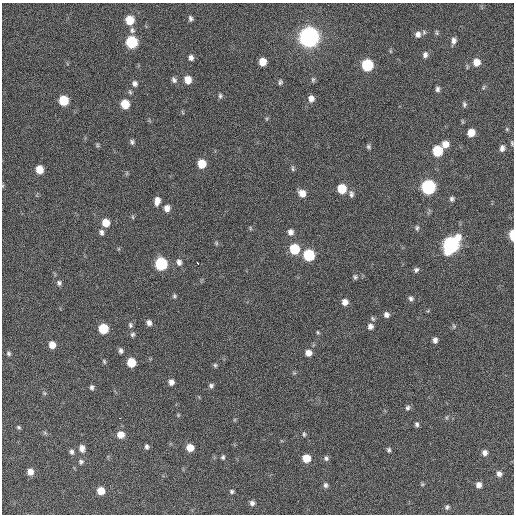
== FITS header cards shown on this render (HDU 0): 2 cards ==
NAXIS1  =                  512 / Axis length
NAXIS2  =                  512 / Axis length

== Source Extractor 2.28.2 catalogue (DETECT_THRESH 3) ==
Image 512 x 512 px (HDU 0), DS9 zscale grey, 1 PNG px = 1 image px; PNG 516 x 516 px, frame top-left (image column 1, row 512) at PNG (2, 3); no overlay
Background 245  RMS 15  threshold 46.3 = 3 sigma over >= 5 px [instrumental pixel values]
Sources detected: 118; all 118 listed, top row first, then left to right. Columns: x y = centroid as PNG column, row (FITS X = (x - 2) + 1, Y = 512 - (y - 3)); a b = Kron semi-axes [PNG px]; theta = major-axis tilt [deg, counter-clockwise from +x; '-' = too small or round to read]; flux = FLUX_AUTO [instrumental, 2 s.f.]
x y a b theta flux
191 18 6 5 - 2500
130 20 7 7 - 22000
132 30 7 7 - 2900
437 33 7 4 -84 1600
418 34 9 8 - 4900
309 37 8 8 - 890000
454 41 9 5 81 4300
132 42 7 7 - 76000
390 51 6 3 -71 1000
425 55 7 6 - 3800
191 58 7 6 - 3400
263 62 7 6 - 12000
476 62 8 7 - 11000
367 65 7 7 - 72000
174 80 8 6 -56 3100
188 80 7 6 - 12000
313 80 7 5 -77 1800
280 82 7 5 84 2000
135 83 7 6 - 3500
437 89 6 5 - 2900
130 92 7 4 -64 1600
220 96 7 5 -88 2200
311 99 8 7 - 6000
63 100 7 6 - 38000
125 104 7 6 - 23000
464 104 8 5 -81 2200
182 112 6 3 -70 1100
266 119 6 3 71 1200
507 129 5 5 - 1300
471 133 6 6 - 14000
132 142 7 5 -61 2400
512 143 6 4 -82 1300
445 144 7 6 - 9500
97 145 6 4 -89 1400
368 147 7 5 -47 1900
502 148 8 6 83 4200
437 151 7 7 - 43000
202 164 7 6 - 20000
293 168 9 4 -81 1800
39 169 7 6 - 15000
127 173 7 4 71 1300
428 187 8 7 - 190000
342 189 7 7 - 25000
302 193 8 7 - 9200
351 194 9 6 -87 3300
452 199 7 6 - 2400
157 201 10 6 79 7300
167 208 8 7 - 6100
133 217 6 4 -88 1200
106 223 7 7 - 14000
250 228 6 3 -72 1100
417 228 7 5 89 2000
101 232 8 6 -72 3100
290 232 7 7 - 4600
512 235 8 3 -88 21000
216 243 5 5 - 1500
451 245 10 8 56 330000
294 249 7 7 - 43000
309 255 7 7 - 72000
179 262 9 7 -77 3900
197 263 3 3 - 4100
161 264 7 7 - 97000
416 270 7 5 50 2700
355 277 6 5 - 2100
59 283 7 6 - 2500
174 296 5 5 - 1600
411 299 6 6 - 2800
345 302 7 6 - 6600
386 315 7 6 - 3900
373 319 7 5 -57 1900
149 323 7 5 -63 4000
130 325 8 6 -77 2300
370 326 7 6 - 4100
454 326 6 5 - 1700
103 328 7 6 - 36000
318 332 5 4 - 1200
132 334 6 6 - 2100
435 340 6 5 - 4000
52 345 6 5 - 10000
121 351 6 5 - 2800
9 353 6 5 - 2000
308 353 7 7 - 7100
104 361 7 4 -64 1400
131 362 7 6 - 25000
215 365 6 5 - 1600
294 373 6 4 -42 1400
171 382 6 5 - 5200
211 386 6 6 - 2400
92 387 6 5 - 2400
44 393 5 4 - 1400
408 408 8 6 60 2500
178 415 5 4 - 1100
447 417 6 4 71 1400
120 418 3 2 - 1800
417 424 6 4 -74 2300
18 427 6 4 -18 1700
45 433 7 4 -19 1700
304 434 6 4 -89 1700
120 435 7 7 - 9800
147 447 6 5 - 2400
82 448 8 6 -81 6100
190 448 6 6 - 13000
389 450 6 5 - 2000
72 452 6 5 - 2800
485 453 6 6 - 4800
223 457 6 5 - 1900
306 458 6 6 - 18000
326 458 7 6 - 2600
81 462 7 6 - 2600
30 472 7 6 - 7500
499 474 7 6 - 4200
422 484 5 5 - 1300
325 485 7 5 -68 2600
479 485 6 6 - 5100
101 491 6 6 - 15000
232 491 5 5 - 1800
252 503 6 6 - 3200
447 507 7 5 48 2300
At the frame edge (FLAGS 8, measured only in part): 2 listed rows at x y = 512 143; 512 235